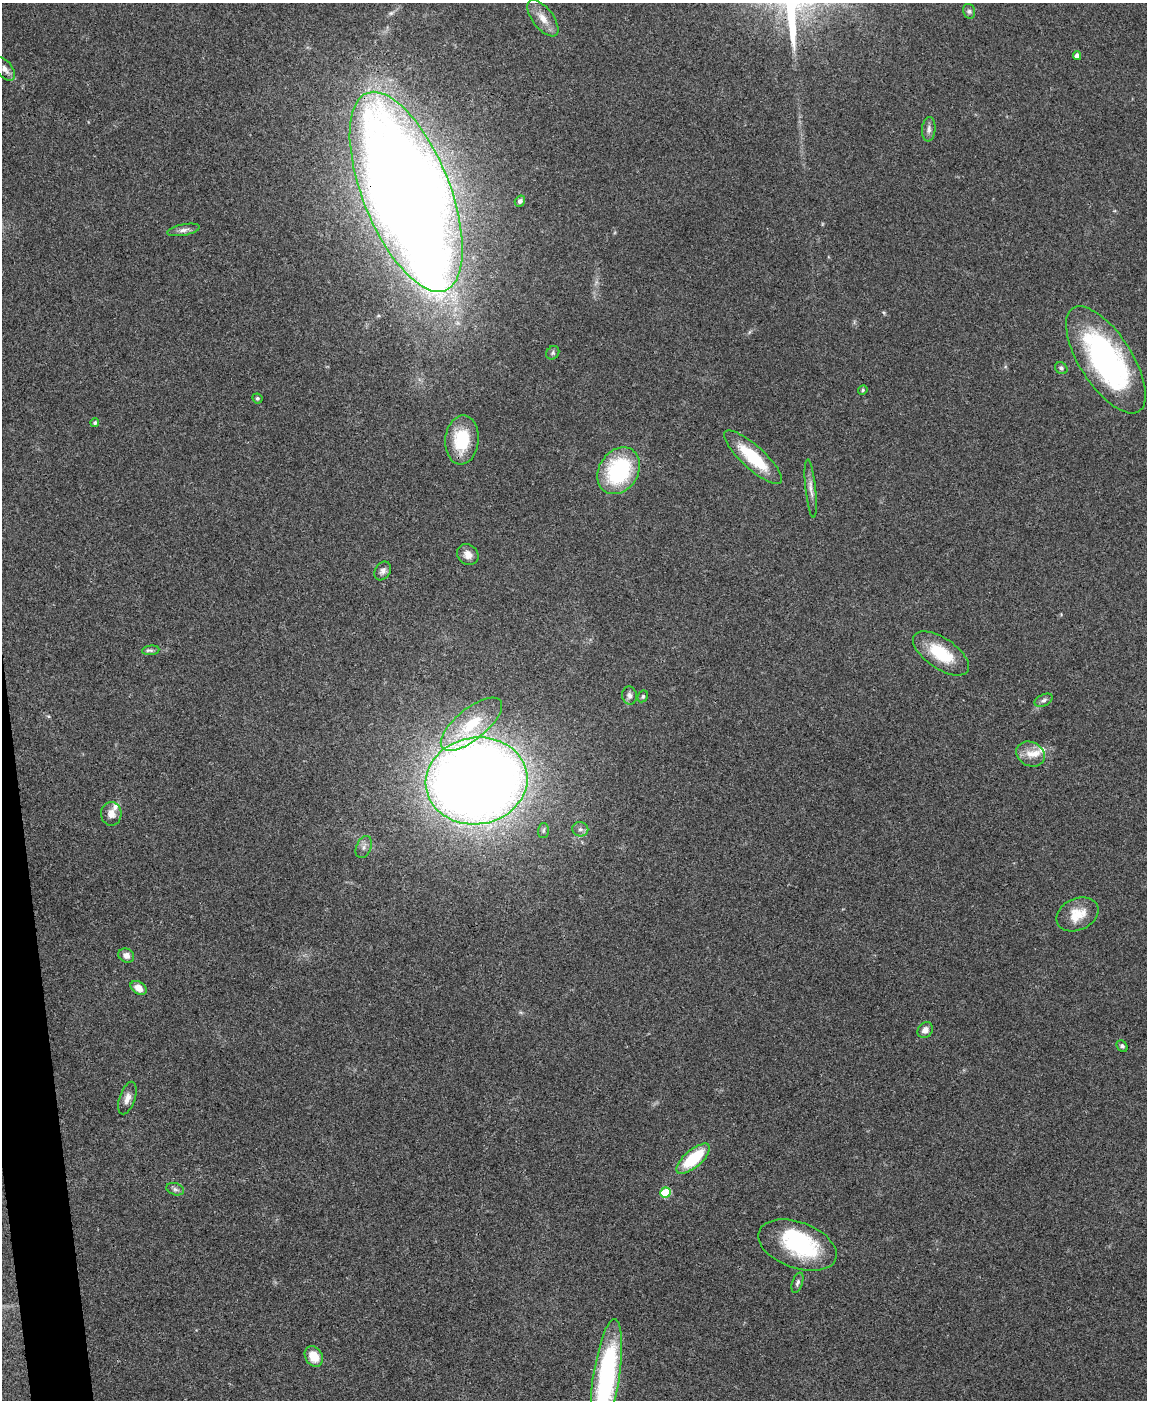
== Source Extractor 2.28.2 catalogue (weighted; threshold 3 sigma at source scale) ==
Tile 7 of 4 x 3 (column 3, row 2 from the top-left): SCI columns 2293-3437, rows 1635-3032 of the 4582 x 4561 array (HDU 1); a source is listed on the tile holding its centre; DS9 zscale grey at full resolution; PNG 1149 x 1402 px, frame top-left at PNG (2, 3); each listed source drawn as its Kron ellipse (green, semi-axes under 4 px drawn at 4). Shown black and unused: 2% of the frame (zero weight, under 3 of 4 exposures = <1% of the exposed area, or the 3 px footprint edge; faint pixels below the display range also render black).
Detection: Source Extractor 2.28.2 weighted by HDU 2 'WHT'; one run over the whole footprint, this tile lists its part. Background 0.0661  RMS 0.0051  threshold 0.0232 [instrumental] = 3 sigma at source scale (4.5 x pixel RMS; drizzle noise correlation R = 1.50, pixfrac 1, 0.05/0.05 arcsec/px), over >= 5 px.
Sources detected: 50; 1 inside a brighter object's white glare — neither listed nor drawn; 4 inside a brighter listed object's ellipse — not listed separately; the other 45 listed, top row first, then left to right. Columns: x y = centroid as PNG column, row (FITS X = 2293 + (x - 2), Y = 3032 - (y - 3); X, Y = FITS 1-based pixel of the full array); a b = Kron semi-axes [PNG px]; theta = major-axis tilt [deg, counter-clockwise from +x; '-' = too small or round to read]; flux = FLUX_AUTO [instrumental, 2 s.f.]
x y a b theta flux
969 11 7 6 - 1.2
543 18 21 10 -52 6.3
1077 56 4 4 - 2.4
5 69 13 7 -52 3.1
929 129 12 6 85 2.4
406 192 106 43 -68 1300
520 201 5 5 - 1.4
183 230 16 5 11 2.4
553 353 7 6 - 1.1
1106 360 61 26 -57 120
1061 368 7 5 -37 1.2
863 390 5 4 - 0.69
257 398 5 5 - 0.93
95 423 4 4 - 1.2
462 440 24 16 85 24
753 457 38 11 -42 25
619 471 25 19 57 51
811 489 29 5 -84 3.5
468 555 11 9 -41 3.8
383 571 10 7 57 2.1
151 650 8 5 8 1.3
941 653 32 15 -34 21
629 696 9 7 -79 2.2
643 696 6 5 - 0.86
1044 700 9 5 25 1.5
471 724 37 15 39 21
1030 754 15 12 -29 5.9
476 781 51 43 10 950
111 814 12 10 -83 3.9
580 829 8 7 - 2
543 831 7 5 88 1.2
364 847 11 7 67 2.3
1077 914 22 15 25 11
126 956 8 7 - 3.1
139 988 9 6 -34 4.5
925 1030 8 7 - 3.1
1122 1046 6 4 -46 1.1
127 1098 17 8 71 3.6
693 1159 21 8 41 27
175 1189 9 6 -19 1.6
666 1193 5 5 - 23
797 1245 41 23 -20 47
797 1283 10 5 72 1.4
314 1356 11 8 -58 8.6
606 1376 58 13 81 95
Overlapping masked pixels (flux is a lower limit): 1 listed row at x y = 406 192
Isophote crosses this tile's border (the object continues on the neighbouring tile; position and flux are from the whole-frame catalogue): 1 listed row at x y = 606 1376